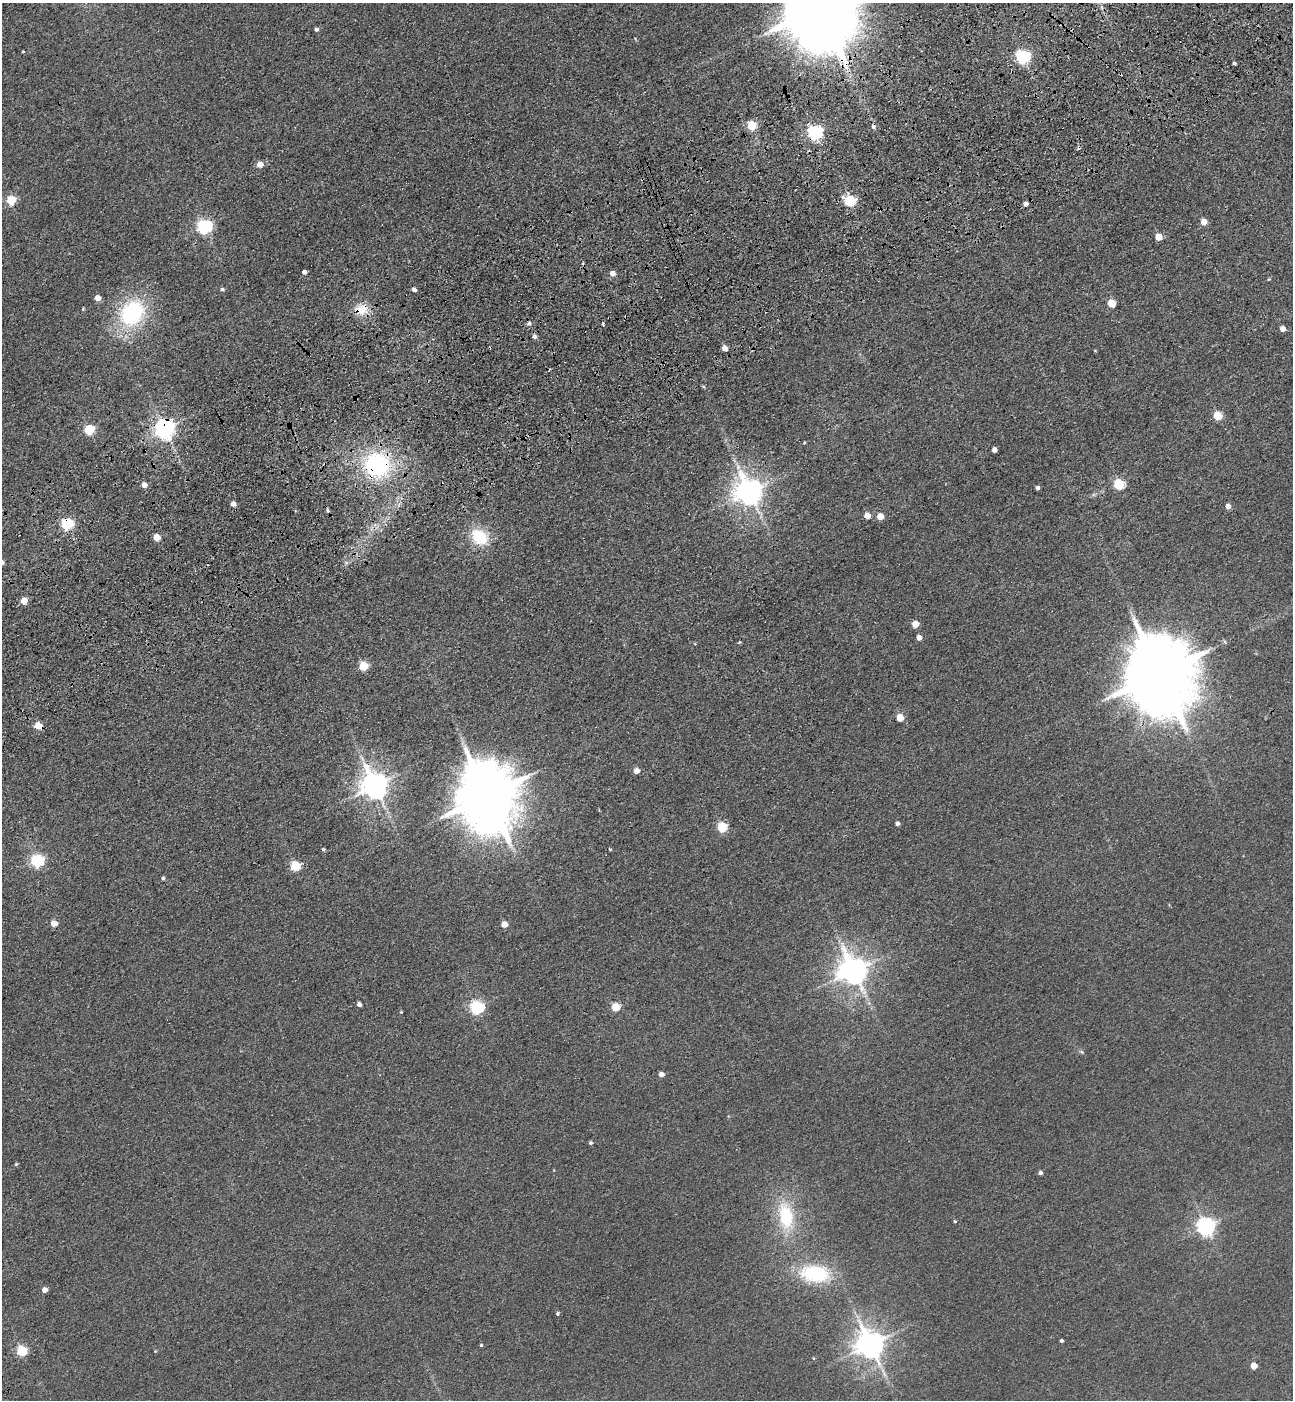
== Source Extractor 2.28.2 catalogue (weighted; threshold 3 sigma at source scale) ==
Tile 10 of 4 x 4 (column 2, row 3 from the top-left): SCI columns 1638-2928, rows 1510-2907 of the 5727 x 5814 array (HDU 1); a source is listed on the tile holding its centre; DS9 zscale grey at full resolution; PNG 1295 x 1402 px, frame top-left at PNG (2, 3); no overlay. Shown black and unused: <1% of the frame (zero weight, under 3 of 4 exposures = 6% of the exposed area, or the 3 px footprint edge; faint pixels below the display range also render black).
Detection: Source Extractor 2.28.2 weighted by HDU 2 'WHT'; one run over the whole footprint, this tile lists its part. Background 0.0395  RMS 0.0066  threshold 0.0299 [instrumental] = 3 sigma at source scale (4.5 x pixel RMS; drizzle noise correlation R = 1.50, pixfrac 1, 0.05/0.05 arcsec/px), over >= 5 px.
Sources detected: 89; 3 cosmic-ray / hot-pixel residue — not listed; the other 86 listed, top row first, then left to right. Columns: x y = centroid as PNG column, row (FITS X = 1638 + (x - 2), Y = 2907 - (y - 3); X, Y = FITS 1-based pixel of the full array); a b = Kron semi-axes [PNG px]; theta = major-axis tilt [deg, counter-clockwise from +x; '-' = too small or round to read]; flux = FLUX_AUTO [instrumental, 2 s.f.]
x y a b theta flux
819 8 22 17 -72 11000
316 29 4 4 - 1.5
23 51 3 3 - 0.59
1023 57 6 6 - 150
1234 63 3 3 - 1.3
751 125 5 5 - 32
873 127 4 3 - 45
815 132 6 6 - 190
260 164 5 5 - 6.1
11 200 5 5 - 35
850 201 6 5 - 66
1025 204 5 5 - 2.5
1204 222 5 5 - 7.3
204 226 6 6 - 180
1158 237 5 5 - 11
304 272 4 4 - 2.2
612 273 5 5 - 4.7
1269 279 4 4 - 0.62
222 289 5 4 - 1.2
414 289 4 4 - 2.7
98 298 5 4 - 6.1
1111 303 5 5 - 19
83 309 4 4 - 0.56
361 309 20 16 4 12
132 312 29 23 48 66
529 323 6 5 - 1.5
603 324 3 3 - 1.4
1283 329 5 4 - 5.8
534 336 6 5 - 1.9
724 348 5 4 - 5
1218 416 5 5 - 24
164 428 7 7 - 430
89 429 5 5 - 54
994 450 4 4 - 3
377 465 29 28 - 71
1119 484 6 5 - 56
144 485 5 5 - 5.4
1037 488 4 4 - 1.8
749 492 9 8 - 890
233 504 4 4 - 3.9
1228 506 4 4 - 4.2
867 516 5 5 - 7.4
880 516 5 5 - 10
67 523 6 5 - 94
157 537 5 5 - 11
480 537 22 16 -40 24
24 601 5 5 - 12
915 624 5 5 - 10
919 637 5 4 - 5.1
363 666 5 5 - 33
1159 674 21 17 -74 9000
900 718 5 5 - 13
38 726 5 5 - 13
637 771 5 5 - 5.5
375 786 9 8 - 880
487 796 18 15 -76 5900
897 823 4 4 - 2.1
722 827 5 5 - 44
323 849 4 4 - 0.89
37 861 6 6 - 100
295 866 5 5 - 46
163 878 4 4 - 1.1
54 923 5 5 - 8.8
504 924 5 4 - 8.5
853 971 9 8 - 960
359 1004 4 4 - 2.6
477 1007 6 6 - 120
616 1007 5 5 - 23
401 1012 3 3 - 0.53
1082 1052 6 4 -44 1
661 1074 5 4 - 4.1
590 1143 4 4 - 1.1
16 1164 5 3 - 0.72
1040 1173 4 4 - 1.8
786 1216 39 20 -82 38
955 1221 4 4 - 0.73
1206 1227 6 6 - 300
815 1274 40 22 -5 42
45 1290 5 4 - 6
557 1313 5 4 - 0.9
1061 1341 3 3 - 1.3
481 1345 4 4 - 0.77
870 1345 8 8 - 930
22 1350 5 5 - 50
155 1351 3 3 - 0.53
1254 1366 4 4 - 11
Overlapping masked pixels (flux is a lower limit): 9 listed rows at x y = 819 8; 873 127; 815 132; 361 309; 164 428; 377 465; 67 523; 1159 674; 38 726
Isophote crosses this tile's border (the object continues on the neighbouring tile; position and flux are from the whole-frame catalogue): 1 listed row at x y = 819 8